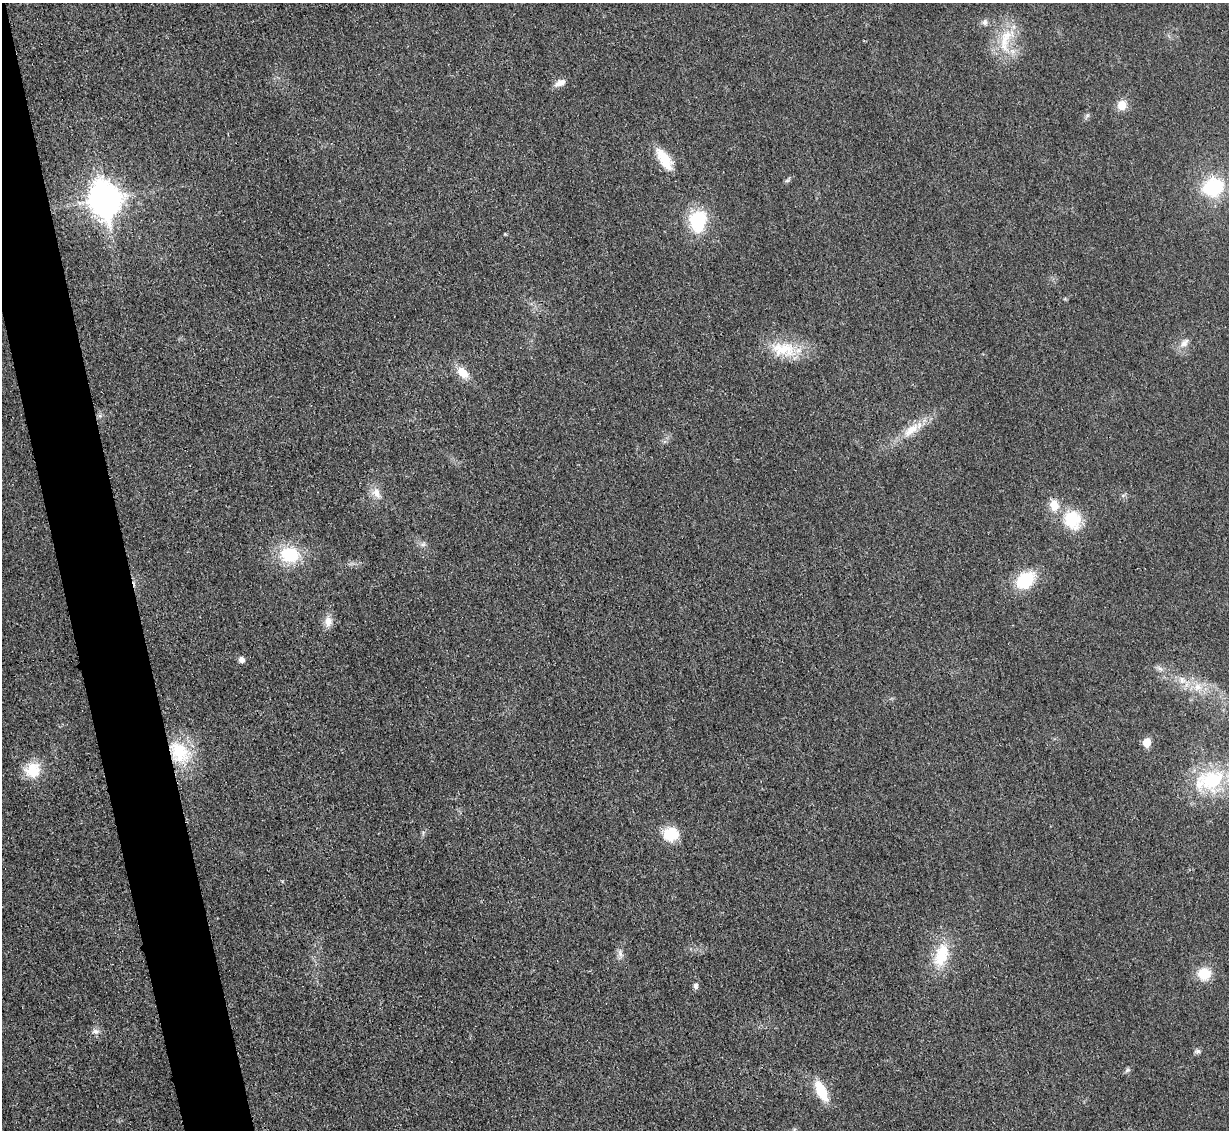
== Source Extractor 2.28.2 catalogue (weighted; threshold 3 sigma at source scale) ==
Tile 11 of 4 x 4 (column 3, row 3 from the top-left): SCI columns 2473-3699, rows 1393-2520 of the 4954 x 4926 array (HDU 1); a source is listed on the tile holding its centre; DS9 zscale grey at full resolution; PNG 1231 x 1132 px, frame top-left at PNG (2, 3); no overlay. Shown black and unused: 5% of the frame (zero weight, under 3 of 4 exposures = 2% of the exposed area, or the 3 px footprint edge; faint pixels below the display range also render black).
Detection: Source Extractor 2.28.2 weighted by HDU 2 'WHT'; one run over the whole footprint, this tile lists its part. Background 0.021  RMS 0.0049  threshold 0.0221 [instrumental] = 3 sigma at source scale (4.5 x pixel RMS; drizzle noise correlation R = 1.50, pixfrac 1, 0.05/0.05 arcsec/px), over >= 5 px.
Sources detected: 40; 1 inside a brighter object's white glare — not listed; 2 inside a brighter listed object's ellipse — not listed separately; the other 37 listed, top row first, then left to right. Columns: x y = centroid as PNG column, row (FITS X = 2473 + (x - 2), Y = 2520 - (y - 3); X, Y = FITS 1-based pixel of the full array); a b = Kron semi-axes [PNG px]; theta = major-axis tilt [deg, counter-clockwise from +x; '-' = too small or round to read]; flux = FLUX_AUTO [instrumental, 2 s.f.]
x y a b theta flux
984 22 8 7 - 1.7
1004 40 20 13 73 11
560 83 14 8 23 3.4
1122 105 11 10 - 5.9
1087 116 7 4 19 0.88
664 159 29 12 -57 12
787 180 7 4 2 0.82
1213 187 18 15 17 35
106 199 13 10 -83 720
698 221 27 21 84 23
1184 343 16 8 49 3.4
784 349 39 19 -8 19
463 373 15 10 -45 7.7
911 430 29 12 40 10
377 493 16 10 -74 4.8
1072 520 26 22 -70 18
423 544 7 4 18 1.1
290 554 21 17 -4 23
1025 580 18 13 40 26
328 621 16 9 86 4
242 660 5 5 - 3.2
1160 669 8 5 -30 1.6
1182 680 11 8 -59 3.5
1198 687 12 11 - 5.3
1147 742 6 5 - 12
179 752 33 24 -51 26
33 770 18 17 - 13
1212 780 37 29 10 36
671 834 14 12 10 16
620 953 11 6 -74 2.1
942 955 33 18 72 17
1204 974 14 13 - 11
696 986 8 6 75 1.4
96 1031 10 7 4 2.1
1197 1051 9 6 8 1.3
1127 1070 9 5 28 1.1
821 1091 18 9 -64 18
Overlapping masked pixels (flux is a lower limit): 1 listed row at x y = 179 752
Isophote crosses this tile's border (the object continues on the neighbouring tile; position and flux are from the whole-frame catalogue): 1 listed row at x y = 1212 780